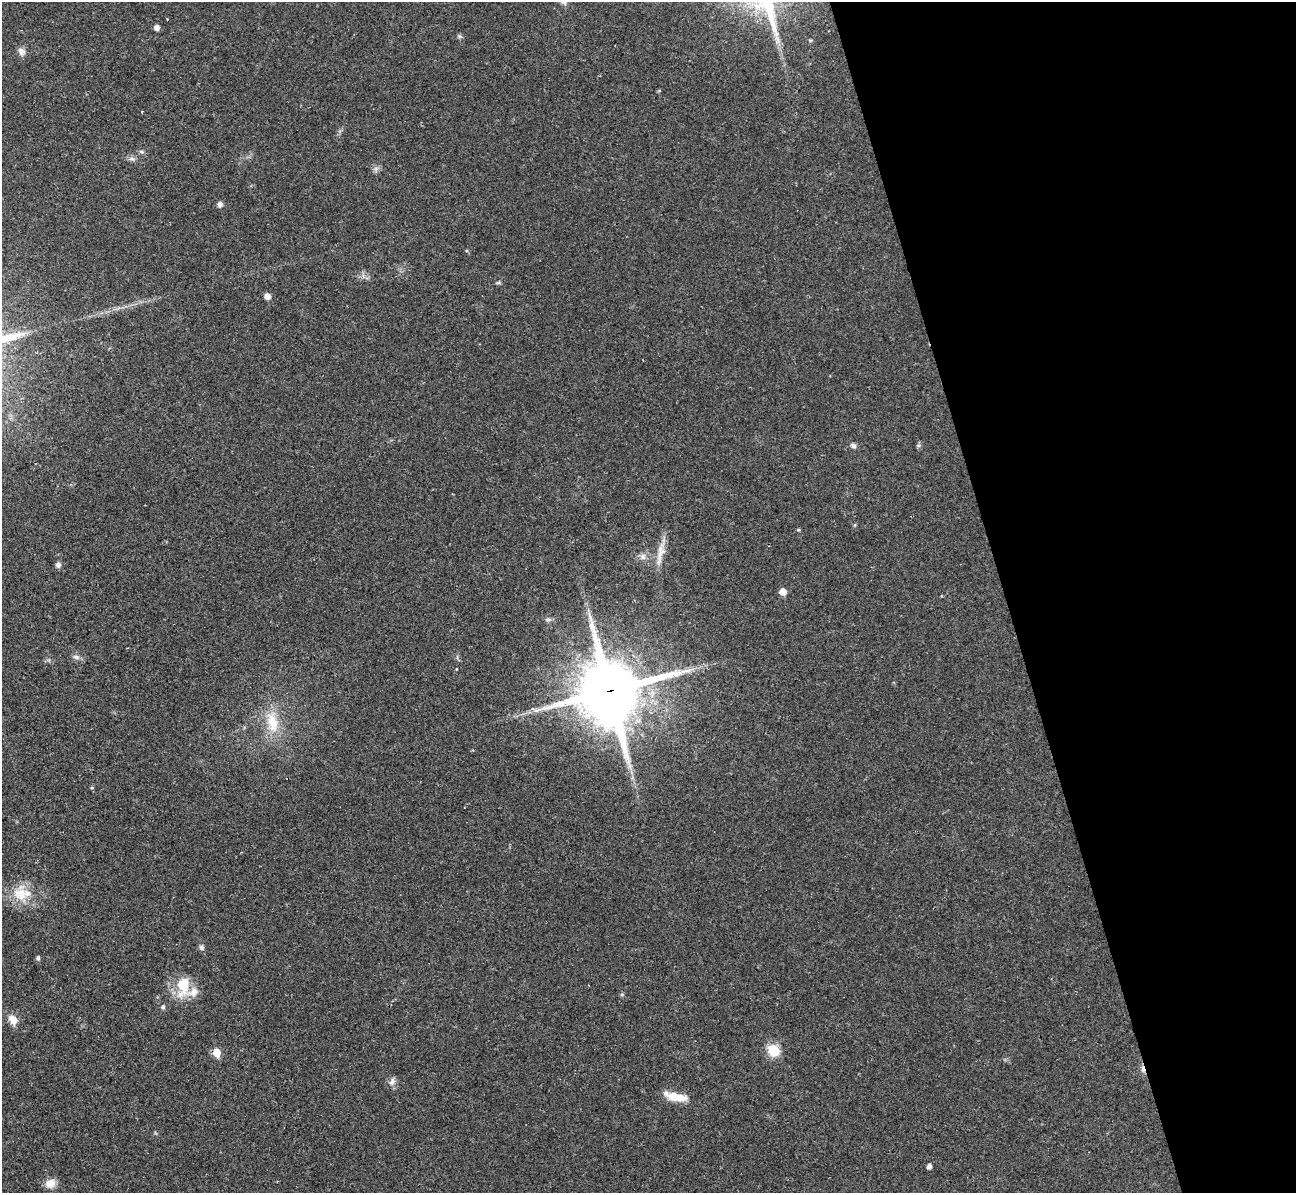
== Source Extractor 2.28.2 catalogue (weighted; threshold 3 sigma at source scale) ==
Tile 12 of 4 x 4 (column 4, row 3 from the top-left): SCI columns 3894-5187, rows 1497-2687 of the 5239 x 5221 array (HDU 1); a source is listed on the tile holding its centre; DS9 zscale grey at full resolution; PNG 1298 x 1195 px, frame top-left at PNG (2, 2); no overlay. Shown black and unused: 22% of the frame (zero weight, under 2 of 3 exposures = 3% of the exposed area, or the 3 px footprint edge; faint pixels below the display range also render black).
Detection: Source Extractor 2.28.2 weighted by HDU 2 'WHT'; one run over the whole footprint, this tile lists its part. Background 0.0272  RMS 0.0041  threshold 0.0185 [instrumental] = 3 sigma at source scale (4.5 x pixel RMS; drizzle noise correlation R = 1.50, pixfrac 1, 0.05/0.05 arcsec/px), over >= 5 px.
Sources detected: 38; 1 inside a brighter object's white glare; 1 cosmic-ray / hot-pixel residue — not listed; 2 inside a brighter listed object's ellipse — not listed separately; the other 34 listed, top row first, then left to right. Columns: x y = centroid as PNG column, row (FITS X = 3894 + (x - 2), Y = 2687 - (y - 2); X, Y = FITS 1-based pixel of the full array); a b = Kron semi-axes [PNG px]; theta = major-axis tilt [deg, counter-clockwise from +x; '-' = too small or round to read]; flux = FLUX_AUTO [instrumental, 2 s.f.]
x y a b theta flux
157 27 5 5 - 2.3
460 36 7 5 -22 0.76
21 51 10 8 -52 2.2
142 112 3 3 - 0.6
141 152 7 5 -21 0.79
132 159 10 5 -13 1.3
376 169 8 5 60 1.2
220 204 7 6 - 1.4
498 283 6 4 1 0.61
267 296 5 5 - 3
853 446 9 6 -26 1.2
798 530 4 4 - 0.58
660 553 35 9 74 5.7
643 557 10 8 43 2.1
58 565 7 6 - 1.3
783 592 5 5 - 4.9
548 619 10 5 -5 1.1
76 657 11 6 -19 1.4
456 669 3 3 - 0.41
610 691 23 21 -78 2800
272 722 35 16 -80 13
92 788 5 4 - 0.53
21 895 29 20 -74 11
201 947 7 6 - 1
38 958 6 5 - 0.76
183 986 30 16 84 12
163 1007 6 5 - 0.76
13 1020 14 9 -60 4
774 1050 14 13 - 8.4
217 1052 6 5 - 8.2
392 1082 12 8 62 1.9
674 1097 23 8 -16 8.6
929 1167 4 4 - 1.7
50 1183 14 12 20 3.6
Overlapping masked pixels (flux is a lower limit): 2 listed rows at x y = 610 691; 217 1052